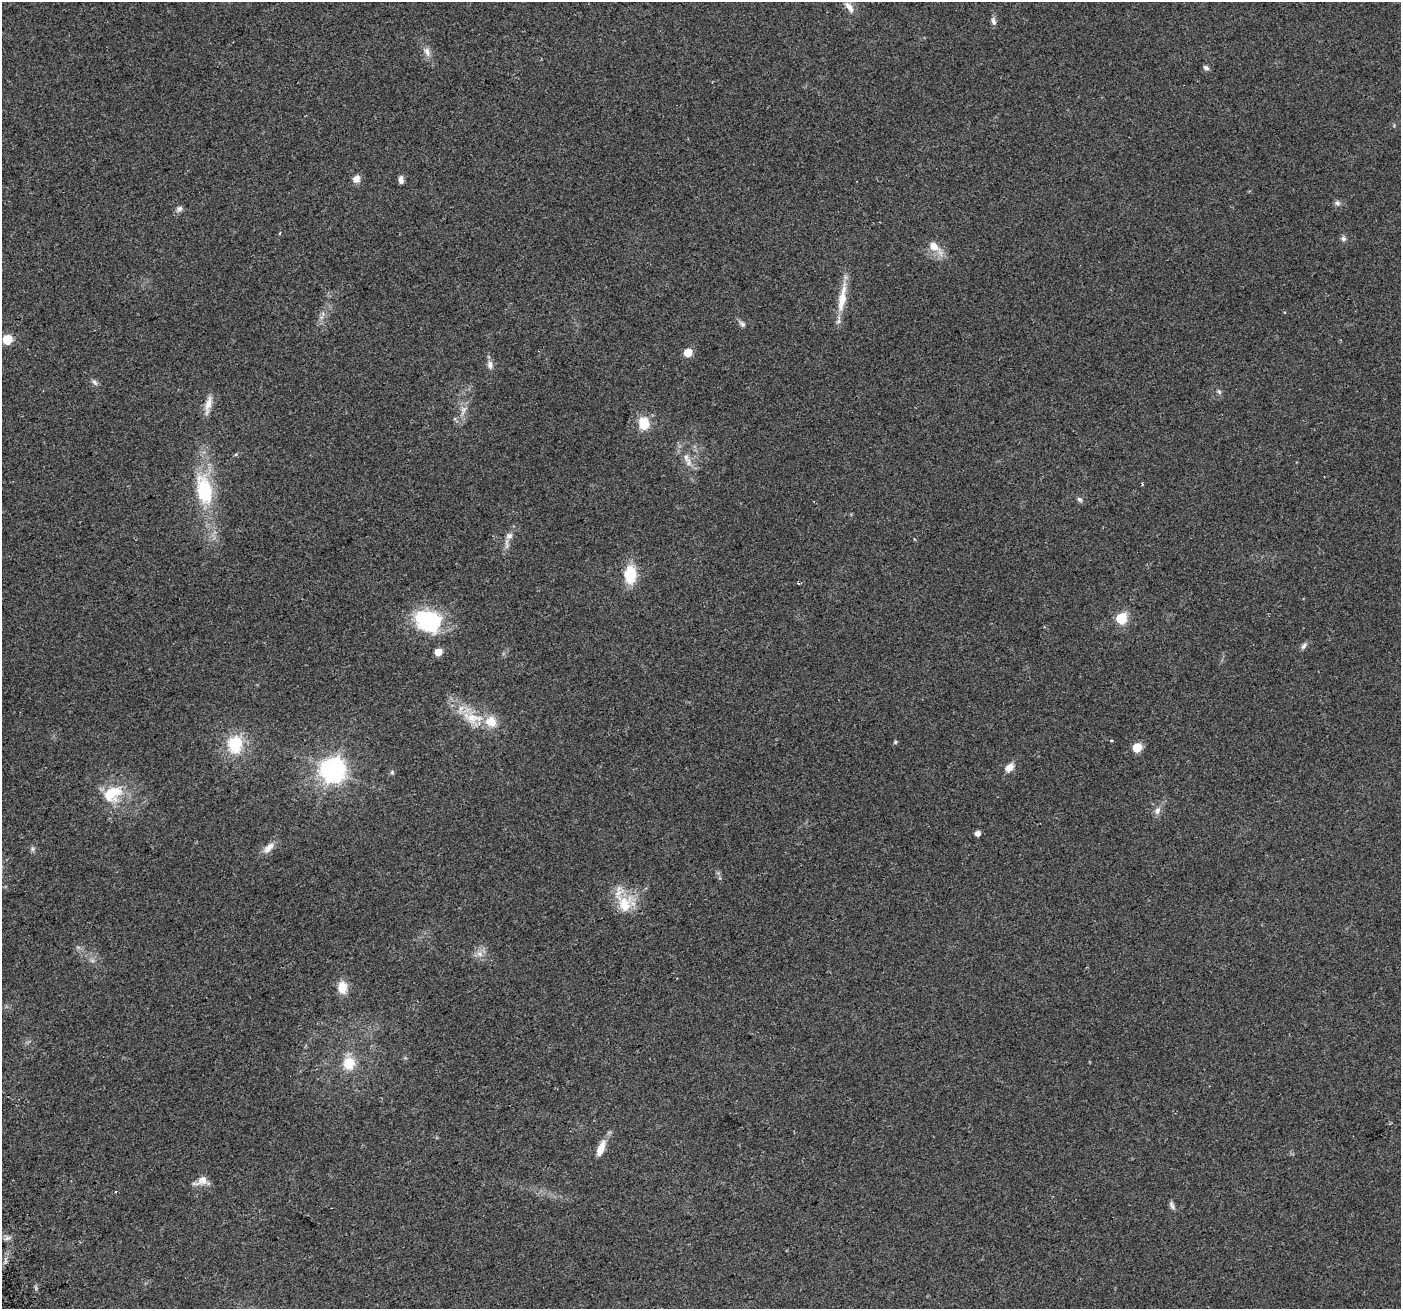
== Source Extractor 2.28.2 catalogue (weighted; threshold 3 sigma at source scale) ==
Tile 7 of 4 x 4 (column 3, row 2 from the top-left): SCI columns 2830-4228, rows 2712-4018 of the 5661 x 5476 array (HDU 1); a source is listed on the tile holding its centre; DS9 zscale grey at full resolution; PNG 1403 x 1311 px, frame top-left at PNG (2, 2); no overlay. Shown black and unused: <1% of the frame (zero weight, under 2 of 3 exposures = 2% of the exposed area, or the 3 px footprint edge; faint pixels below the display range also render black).
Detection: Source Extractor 2.28.2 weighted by HDU 2 'WHT'; one run over the whole footprint, this tile lists its part. Background 0.0747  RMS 0.0095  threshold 0.0427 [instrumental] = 3 sigma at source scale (4.5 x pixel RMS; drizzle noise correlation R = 1.50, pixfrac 1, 0.0396/0.0396 arcsec/px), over >= 5 px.
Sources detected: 60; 2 too faint to see at this stretch — not listed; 2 inside a brighter listed object's ellipse — not listed separately; the other 56 listed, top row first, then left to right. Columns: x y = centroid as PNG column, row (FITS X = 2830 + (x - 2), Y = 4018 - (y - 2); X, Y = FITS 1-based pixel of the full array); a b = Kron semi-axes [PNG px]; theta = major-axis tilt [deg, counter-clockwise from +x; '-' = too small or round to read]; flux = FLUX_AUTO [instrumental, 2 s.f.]
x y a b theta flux
849 7 17 7 -54 7.2
993 21 11 6 -78 3.5
427 52 15 8 -68 6.3
1206 68 8 6 -26 2.7
356 179 9 7 47 6.7
401 180 8 5 -83 4.6
1337 203 8 8 - 2.9
179 209 9 8 - 3.2
280 233 5 3 - 0.77
1343 239 7 7 - 2.6
934 247 25 9 -42 13
842 298 44 9 81 21
742 324 12 6 -46 3.1
7 339 6 6 - 43
688 352 6 5 - 20
490 365 12 7 -80 4.7
95 382 10 5 -52 2.7
1219 392 8 5 -62 2
208 405 27 8 77 9.5
463 410 16 8 75 7.8
644 423 16 13 -86 18
236 454 5 3 - 1.1
686 457 14 7 -81 6.7
1142 484 3 3 - 1.1
204 490 38 18 -78 63
1079 499 8 6 -42 2.3
509 536 9 8 - 4.8
507 545 10 6 85 3.8
630 575 17 11 -88 34
1121 618 6 6 - 67
428 621 34 26 -24 73
1304 646 11 6 57 3.1
438 652 6 5 - 13
472 718 32 19 -21 31
1112 740 5 3 - 0.95
895 742 5 5 - 1.3
235 744 20 17 82 40
1137 747 6 5 - 31
1009 767 12 8 42 8.2
333 770 8 8 - 890
392 772 6 5 - 1.6
112 794 29 21 30 36
1157 810 11 7 68 5.2
977 833 5 5 - 4.7
269 847 19 8 42 8
33 849 7 7 - 2.3
625 904 27 23 44 28
480 954 9 8 - 5.8
92 960 7 4 -19 2
342 987 14 10 -85 14
349 1063 19 15 89 21
601 1148 20 7 68 13
202 1180 16 12 -16 8.8
115 1192 3 2 - 0.81
1172 1205 11 5 -66 3
7 1238 10 5 24 3.6